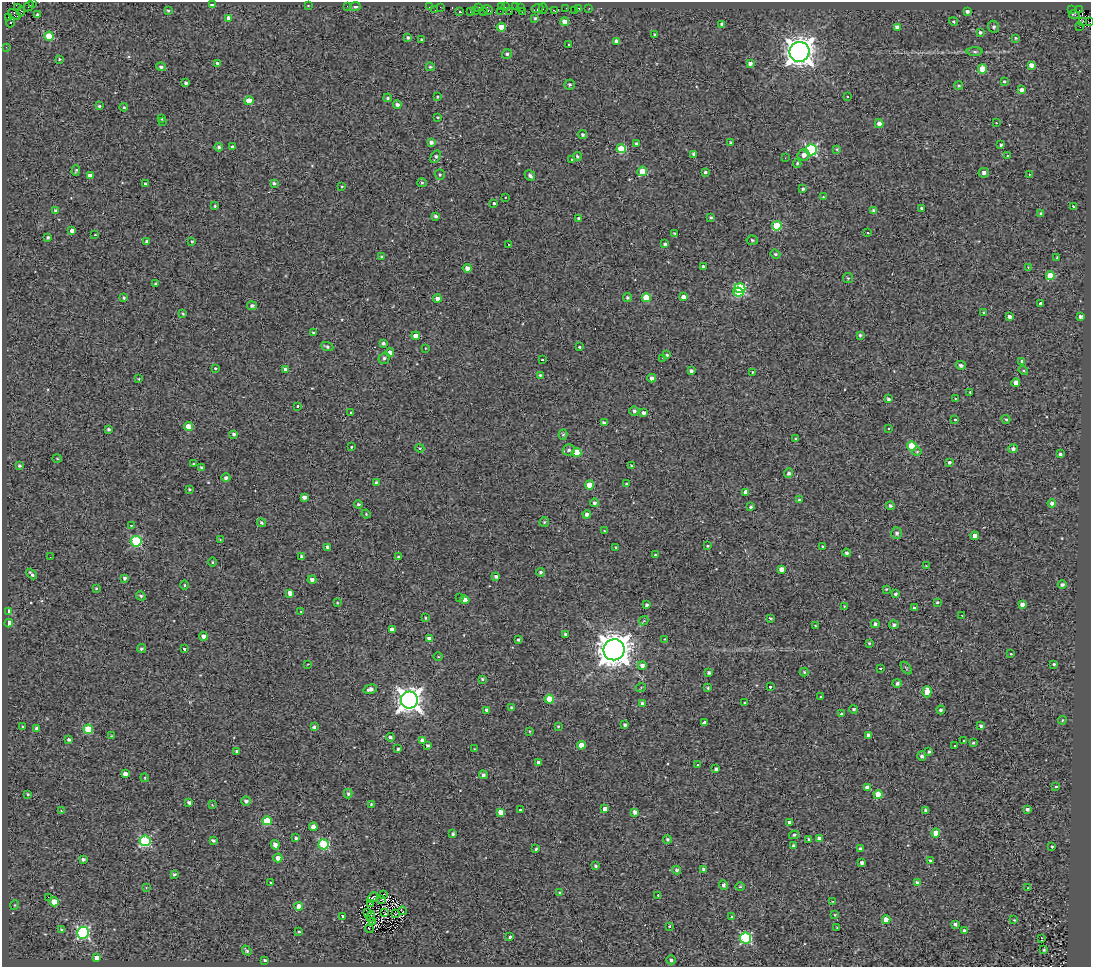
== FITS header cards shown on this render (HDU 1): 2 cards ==
NAXIS1  =                 1089
NAXIS2  =                  965

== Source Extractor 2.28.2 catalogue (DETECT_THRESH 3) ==
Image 1089 x 965 px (HDU 1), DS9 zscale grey, 1 PNG px = 1 image px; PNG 1093 x 969 px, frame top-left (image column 1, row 965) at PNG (2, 2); each listed source drawn as its Kron ellipse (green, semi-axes under 4 px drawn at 4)
Background 0.296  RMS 1.4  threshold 4.18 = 3 sigma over >= 5 px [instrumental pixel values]
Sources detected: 437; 2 with non-positive FLUX_AUTO (blend fragments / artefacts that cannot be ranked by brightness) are neither listed nor drawn; the other 435 listed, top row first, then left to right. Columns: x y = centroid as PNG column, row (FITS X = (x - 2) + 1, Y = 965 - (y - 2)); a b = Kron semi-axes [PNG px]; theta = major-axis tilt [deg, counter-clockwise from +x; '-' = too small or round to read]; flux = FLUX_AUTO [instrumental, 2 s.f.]
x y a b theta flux
33 2 2 2 - 57
212 5 4 4 - 720
29 6 5 2 - 34
308 6 3 2 - 58
347 6 3 2 - 85
355 7 5 4 - 180
430 7 3 2 - 140
440 7 2 2 - 61
479 7 2 2 - 26
501 7 3 2 - 160
506 7 3 2 - 610
516 7 2 2 - 420
521 7 3 2 - 640
17 8 2 2 - 29
537 8 6 3 24 350
543 8 5 4 - 590
566 8 2 2 - 47
578 8 3 2 - 230
589 8 3 2 - 140
168 10 4 3 - 140
435 10 2 2 - 79
488 10 5 4 - 2.8
554 10 3 2 - 250
574 10 2 2 - 76
1072 10 2 2 - 1100
1079 10 3 2 - 88
21 11 5 3 - 410
476 11 3 2 - 310
483 11 3 2 - 300
500 11 2 2 - 190
510 11 3 2 - 190
522 11 3 2 - 370
967 11 4 3 - 270
460 12 3 3 - 210
470 12 3 2 - 130
14 15 7 3 -38 490
38 15 4 3 - 300
1074 15 5 3 - 290
9 18 3 2 - 99
229 18 4 4 - 600
535 18 3 3 - 100
565 21 4 4 - 810
954 21 4 4 - 130
1083 21 3 2 - 180
11 22 5 3 - 1400
1089 22 3 2 - 160
722 24 4 3 - 200
501 27 4 4 - 1400
897 27 4 4 - 540
994 27 6 5 - 220
1080 27 2 2 - 49
980 32 3 3 - 200
655 34 3 3 - 130
49 36 4 4 - 2200
408 37 4 3 - 210
1015 38 3 3 - 110
422 40 4 3 - 160
617 41 4 4 - 410
569 45 3 2 - 86
6 47 2 2 - 200
799 52 10 10 - 110000
975 52 8 4 -1 180
507 54 5 4 - 170
59 59 3 3 - 100
217 63 3 3 - 190
750 63 4 3 - 340
1031 65 4 3 - 500
161 67 5 4 - 210
430 67 4 3 - 110
982 69 4 4 - 2100
1004 81 3 3 - 110
186 83 3 3 - 200
569 85 5 5 - 180
959 85 4 4 - 120
1021 90 4 4 - 360
438 96 3 3 - 110
847 96 3 3 - 90
388 98 4 3 - 140
249 101 4 4 - 1300
397 105 4 4 - 330
99 106 4 3 - 130
124 107 4 3 - 110
438 117 3 2 - 85
162 119 3 3 - 130
163 121 3 3 - 160
996 123 3 2 - 260
879 124 4 4 - 600
583 134 4 4 - 220
431 142 4 4 - 300
731 142 4 4 - 170
637 143 4 4 - 210
1001 145 3 3 - 170
219 147 4 4 - 230
232 147 3 3 - 210
621 149 4 4 - 2900
837 149 3 3 - 110
811 150 5 5 - 12000
693 154 4 3 - 210
804 155 6 5 - 450
577 156 4 4 - 150
1007 156 3 3 - 360
435 157 7 4 61 170
785 158 3 2 - 84
572 159 3 2 - 100
797 163 4 3 - 120
76 170 5 3 - 130
642 171 5 4 - 1900
705 172 4 4 - 190
984 173 5 5 - 310
440 174 5 5 - 140
1029 174 3 2 - 170
530 175 6 4 -46 330
90 176 4 4 - 490
274 183 4 3 - 170
422 183 5 4 - 130
145 184 3 3 - 220
342 186 3 2 - 68
803 189 4 3 - 140
505 197 3 3 - 100
823 197 3 3 - 64
494 204 3 3 - 400
215 206 3 3 - 100
1073 207 3 3 - 180
921 208 3 3 - 140
55 211 4 4 - 200
874 211 4 3 - 330
1041 214 4 3 - 230
436 216 4 4 - 210
711 217 4 3 - 150
579 218 4 3 - 290
777 226 5 4 - 4300
72 231 4 4 - 370
674 233 3 3 - 85
867 233 3 2 - 110
95 235 3 2 - 80
48 237 3 3 - 170
752 240 5 4 - 150
147 241 4 3 - 250
192 241 3 3 - 100
509 244 2 2 - 70
665 244 4 3 - 180
775 254 5 4 - 120
381 256 4 3 - 85
1057 257 3 2 - 88
703 267 3 3 - 190
1028 267 3 3 - 160
467 268 4 4 - 410
1050 276 4 4 - 2300
848 278 5 5 - 140
156 283 3 3 - 160
740 288 5 4 - 5400
738 292 5 4 - 3900
683 297 4 4 - 440
124 298 4 4 - 130
627 298 4 4 - 170
646 298 4 4 - 2600
437 299 4 3 - 480
1040 303 3 3 - 990
252 306 5 4 - 260
984 312 3 3 - 120
183 314 4 3 - 87
1081 316 4 3 - 340
1009 317 4 3 - 340
313 333 4 3 - 120
860 335 3 3 - 160
416 336 4 4 - 1100
384 343 4 4 - 220
327 346 6 4 -23 200
580 347 3 3 - 350
425 348 2 2 - 52
390 352 4 4 - 680
667 355 3 3 - 160
384 358 6 5 - 200
663 358 3 3 - 110
543 360 3 3 - 250
1022 361 4 4 - 120
961 365 5 4 - 230
215 368 3 3 - 650
285 370 4 4 - 260
691 371 3 3 - 230
1023 371 5 4 - 110
753 372 4 3 - 110
540 375 3 3 - 130
652 378 4 4 - 420
139 379 4 2 - 59
1016 383 4 4 - 570
970 392 3 2 - 150
955 398 3 3 - 230
888 399 4 3 - 190
298 406 3 3 - 310
634 411 5 4 - 250
351 412 3 2 - 110
644 413 3 3 - 350
955 419 3 3 - 300
1006 419 4 3 - 110
604 423 4 3 - 230
188 426 4 4 - 990
889 428 3 2 - 82
108 429 3 3 - 190
234 434 3 3 - 190
563 434 5 4 - 130
796 439 4 3 - 160
912 446 4 4 - 2900
351 447 3 3 - 340
420 448 4 3 - 120
1013 449 4 4 - 260
569 450 6 5 - 230
577 452 4 4 - 2000
917 452 4 4 - 99
1060 454 3 3 - 160
57 459 5 3 - 86
949 462 4 3 - 180
194 464 3 3 - 190
19 466 4 4 - 170
631 466 4 4 - 80
201 467 3 3 - 160
789 473 5 4 - 230
226 478 4 4 - 250
376 482 4 3 - 110
627 484 3 3 - 230
590 485 4 4 - 1800
189 489 3 3 - 120
746 492 4 4 - 540
304 497 4 4 - 420
799 500 4 3 - 150
594 503 4 4 - 200
1052 503 4 4 - 390
358 504 4 4 - 180
890 506 4 4 - 240
751 507 3 3 - 150
366 514 4 3 - 70
587 514 4 4 - 380
544 522 5 4 - 140
261 523 4 4 - 170
131 525 3 2 - 89
604 531 3 2 - 62
896 533 6 5 - 280
975 536 4 4 - 830
220 540 2 2 - 78
136 541 5 5 - 7700
707 546 3 2 - 92
327 547 4 3 - 280
616 547 3 2 - 77
823 547 3 2 - 85
847 553 4 4 - 200
655 555 4 3 - 94
301 556 4 3 - 150
50 557 2 2 - 44
398 557 4 3 - 190
212 562 4 3 - 96
926 566 2 2 - 54
781 569 4 4 - 660
540 572 4 4 - 190
32 574 6 3 -48 190
496 576 4 3 - 240
124 578 4 3 - 250
312 580 4 4 - 340
184 585 4 3 - 94
1062 585 4 4 - 290
96 588 4 3 - 81
886 589 4 4 - 84
290 593 4 4 - 580
896 594 4 3 - 200
141 596 5 4 - 170
460 597 3 2 - 190
465 600 4 4 - 550
937 602 3 3 - 130
337 603 3 2 - 69
1022 604 4 3 - 500
647 605 3 3 - 210
844 606 3 2 - 59
914 607 3 3 - 550
301 611 2 2 - 82
9 612 4 4 - 1100
962 615 3 2 - 77
425 618 4 3 - 86
770 618 3 2 - 120
644 621 5 3 - 110
9 623 4 4 - 1400
875 624 4 4 - 220
894 625 5 4 - 240
815 626 3 3 - 100
392 629 4 4 - 550
565 634 3 3 - 140
203 636 4 4 - 530
429 638 4 3 - 410
665 639 2 2 - 71
518 640 3 3 - 150
869 643 3 3 - 99
142 648 4 3 - 200
184 649 3 3 - 300
614 650 10 10 - 170000
1011 654 3 2 - 67
438 657 5 3 - 92
308 664 3 2 - 52
1054 664 3 3 - 160
642 665 4 4 - 390
881 668 3 2 - 400
906 668 7 3 -53 110
804 672 4 4 - 130
708 673 3 3 - 210
482 679 4 4 - 120
897 683 4 4 - 280
641 687 5 3 - 100
770 687 3 3 - 220
708 688 4 3 - 130
370 689 7 4 14 350
927 692 5 4 - 1100
820 697 3 2 - 60
549 699 4 4 - 2500
409 700 8 8 - 85000
642 703 4 3 - 200
745 703 3 3 - 150
512 708 4 3 - 220
854 709 4 4 - 190
487 710 4 4 - 320
941 710 4 4 - 200
841 714 3 3 - 800
1062 720 4 3 - 92
704 723 3 3 - 2200
625 725 4 3 - 220
23 726 3 2 - 97
558 726 3 3 - 80
981 726 4 4 - 250
314 727 4 3 - 180
36 728 4 4 - 200
88 729 5 4 - 3400
529 731 3 3 - 99
868 735 4 3 - 330
111 736 3 2 - 90
390 737 4 3 - 200
69 740 3 3 - 190
422 740 4 4 - 350
964 741 3 2 - 84
973 743 3 3 - 140
428 745 4 4 - 180
581 745 4 4 - 950
955 745 3 3 - 170
398 749 3 3 - 150
474 749 2 2 - 55
237 751 4 4 - 170
929 751 3 3 - 160
922 756 5 4 - 270
539 763 4 4 - 390
697 765 3 3 - 340
716 769 4 3 - 220
125 774 4 4 - 620
483 775 4 4 - 230
145 778 4 3 - 79
867 787 4 4 - 700
1056 787 3 3 - 250
28 794 3 2 - 110
348 794 4 3 - 190
878 795 4 4 - 2300
246 801 4 4 - 300
189 803 4 3 - 250
371 804 3 3 - 97
212 805 4 4 - 75
605 809 4 4 - 690
1027 809 4 3 - 210
520 810 3 3 - 380
926 810 4 3 - 260
61 811 4 4 - 73
501 812 4 4 - 730
635 812 4 4 - 490
267 821 5 4 - 3200
789 822 4 3 - 220
313 827 4 4 - 730
936 833 4 4 - 1600
453 834 4 4 - 170
794 835 5 4 - 130
296 838 4 3 - 170
819 838 4 4 - 540
667 839 4 4 - 180
809 839 3 3 - 190
213 840 4 3 - 210
145 841 5 5 - 9700
324 844 5 5 - 6300
275 845 5 4 - 490
793 845 4 4 - 130
1052 847 3 3 - 1000
536 849 3 3 - 130
860 849 3 3 - 250
278 858 4 4 - 480
83 859 4 3 - 200
930 861 3 3 - 170
862 863 4 3 - 290
595 866 3 3 - 140
704 869 4 4 - 210
677 870 4 4 - 210
174 874 3 3 - 180
270 882 3 3 - 380
917 883 4 4 - 250
724 885 4 4 - 250
740 887 5 3 - 99
146 888 4 3 - 69
1028 888 3 3 - 69
560 893 3 3 - 92
384 894 3 2 - 64
658 895 2 2 - 65
48 897 2 2 - 63
372 898 6 2 49 68
381 900 3 2 - 70
833 901 3 2 - 60
54 902 4 4 - 1800
370 903 4 3 - 54
15 905 5 3 - 70
299 906 4 4 - 1100
402 911 4 2 - 81
368 913 3 2 - 79
384 913 4 2 - 50
395 914 3 2 - 64
835 915 4 3 - 100
343 916 4 3 - 190
371 916 5 2 - 68
732 917 4 2 - 78
886 920 4 4 - 1100
1014 920 3 2 - 130
372 921 4 2 - 76
955 924 4 3 - 220
670 926 3 3 - 180
837 928 3 2 - 64
61 929 3 3 - 160
369 929 4 2 - 57
964 931 3 3 - 250
299 932 3 3 - 120
83 933 6 6 - 13000
510 937 3 3 - 140
746 938 5 5 - 10000
1042 938 4 2 - 86
1044 950 3 3 - 130
247 951 5 3 - 170
97 958 4 4 - 870
265 960 3 3 - 170
671 960 4 4 - 220
At the frame edge (FLAGS 8, measured only in part): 2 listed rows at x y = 33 2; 1089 22
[2 non-positive-flux detections neither listed nor drawn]